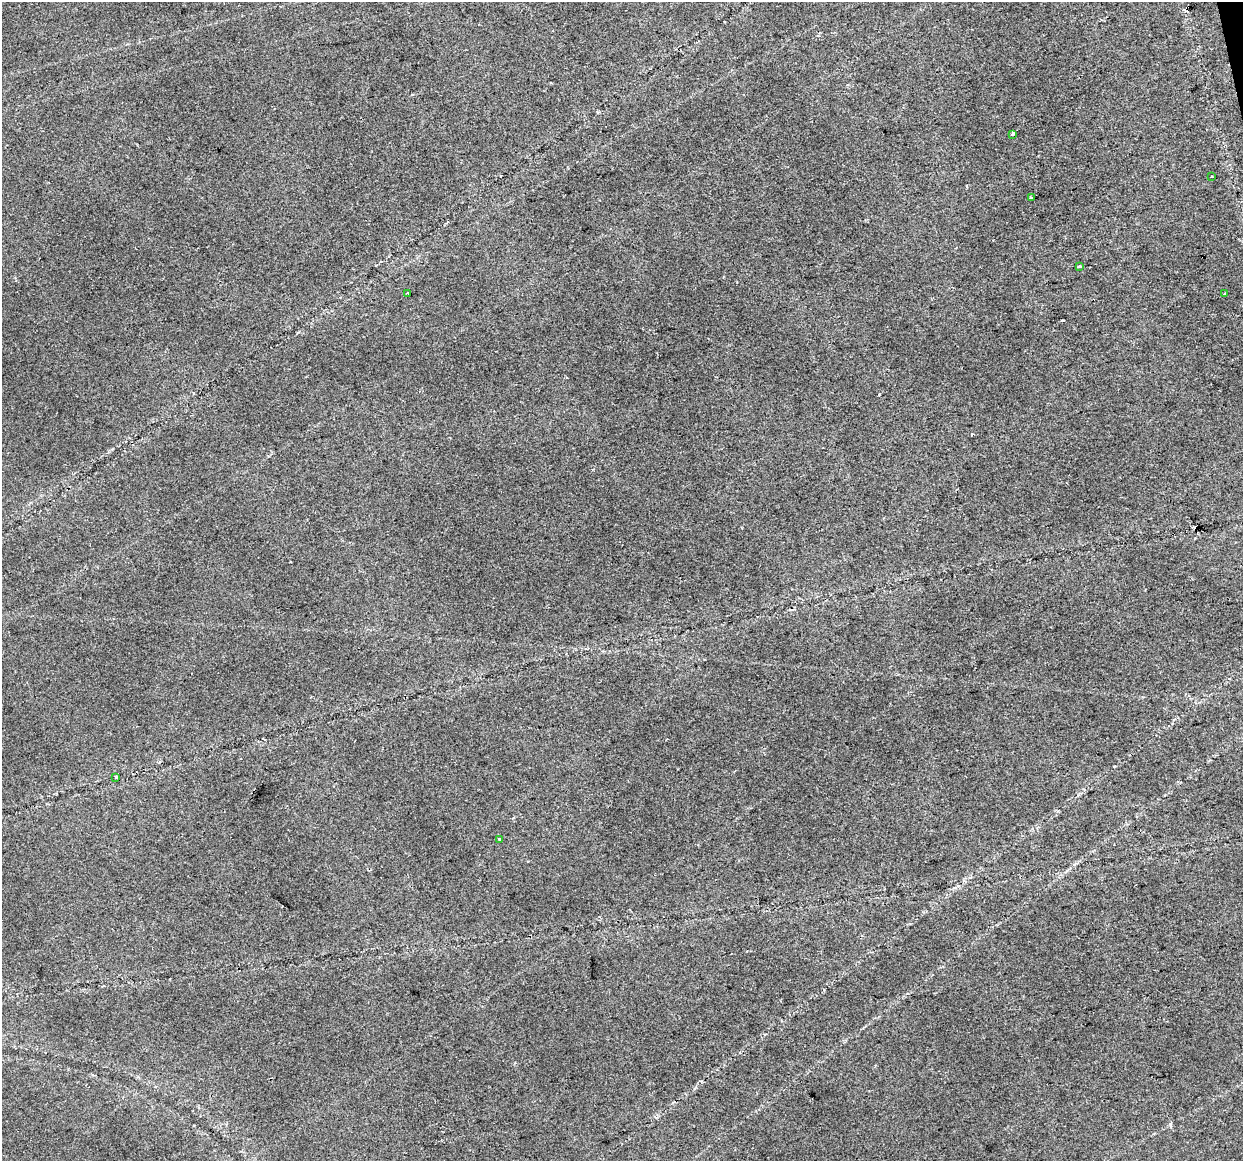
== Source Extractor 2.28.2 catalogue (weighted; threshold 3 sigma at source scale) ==
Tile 10 of 4 x 4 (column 2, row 3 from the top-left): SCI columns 1242-2482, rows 1239-2397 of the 4965 x 4747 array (HDU 1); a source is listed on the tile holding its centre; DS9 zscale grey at full resolution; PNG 1245 x 1163 px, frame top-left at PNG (2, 2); each listed source drawn as its Kron ellipse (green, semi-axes under 4 px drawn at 4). Shown black and unused: <1% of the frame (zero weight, under 2 of 3 exposures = <1% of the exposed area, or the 3 px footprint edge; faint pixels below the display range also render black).
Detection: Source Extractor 2.28.2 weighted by HDU 2 'WHT'; one run over the whole footprint, this tile lists its part. Background 0.0253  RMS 0.0084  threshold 0.0378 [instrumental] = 3 sigma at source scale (4.5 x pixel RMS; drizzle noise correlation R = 1.50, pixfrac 1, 0.0396/0.0396 arcsec/px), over >= 5 px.
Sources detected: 8; all 8 listed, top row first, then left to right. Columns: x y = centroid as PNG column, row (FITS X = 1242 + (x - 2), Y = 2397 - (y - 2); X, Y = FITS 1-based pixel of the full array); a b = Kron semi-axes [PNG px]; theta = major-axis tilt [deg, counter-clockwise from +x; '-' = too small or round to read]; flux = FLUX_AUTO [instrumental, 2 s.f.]
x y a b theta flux
1012 134 4 3 - 6
1211 177 3 3 - 1.9
1031 198 3 3 - 2.3
1080 266 4 2 - 0.88
408 293 3 2 - 0.75
1225 293 3 3 - 0.77
116 777 3 3 - 0.91
499 839 3 3 - 3.2